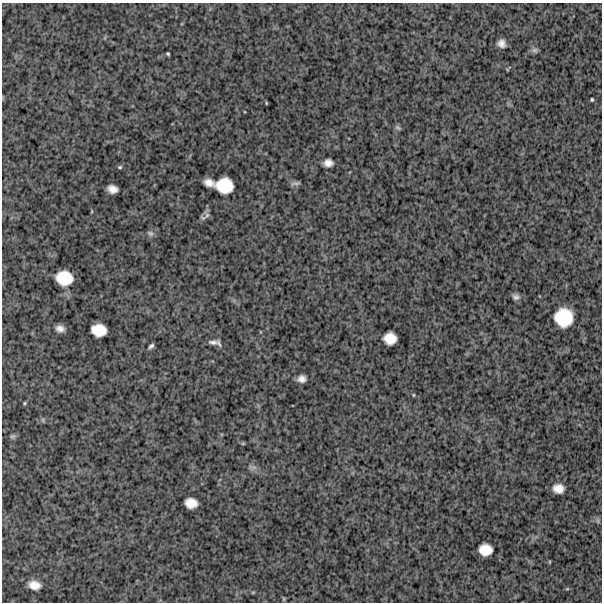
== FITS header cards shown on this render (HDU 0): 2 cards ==
NAXIS1  =                  600
NAXIS2  =                  600

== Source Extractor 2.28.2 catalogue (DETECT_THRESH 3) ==
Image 600 x 600 px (HDU 0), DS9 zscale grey, 1 PNG px = 1 image px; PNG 604 x 604 px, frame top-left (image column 1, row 600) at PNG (2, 3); no overlay
Background 1050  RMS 330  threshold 979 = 3 sigma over >= 5 px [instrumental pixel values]
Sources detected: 38; all 38 listed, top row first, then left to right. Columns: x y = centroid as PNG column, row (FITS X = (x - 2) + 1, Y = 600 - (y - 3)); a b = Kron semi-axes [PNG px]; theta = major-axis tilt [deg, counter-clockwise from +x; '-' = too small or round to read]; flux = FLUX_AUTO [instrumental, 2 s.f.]
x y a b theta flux
501 43 7 7 - 130000
535 50 8 7 - 65000
168 54 4 3 - 29000
592 99 4 3 - 28000
266 103 4 3 - 18000
398 128 8 5 -23 42000
328 163 8 7 - 140000
120 167 5 4 - 31000
209 183 9 6 -17 180000
295 183 12 4 10 58000
224 186 16 13 -6 570000
112 189 9 7 -13 170000
207 215 9 7 62 77000
150 233 9 7 -24 67000
64 278 15 12 -10 550000
516 297 9 7 -3 84000
564 317 16 16 - 790000
60 329 8 7 - 130000
99 330 13 11 -9 390000
390 338 11 11 - 310000
213 342 13 6 1 100000
151 346 6 3 42 54000
302 379 8 6 -2 130000
414 395 5 3 - 20000
24 403 4 4 - 24000
43 420 7 4 -54 30000
13 436 7 6 - 48000
243 443 6 4 0 23000
252 467 14 5 -13 73000
558 488 10 8 -3 220000
191 503 11 9 -8 260000
598 521 7 4 -72 39000
485 550 12 10 -4 330000
550 562 5 3 - 19000
34 585 11 8 -13 220000
567 589 6 3 18 23000
253 592 5 3 - 20000
284 599 6 4 90 25000